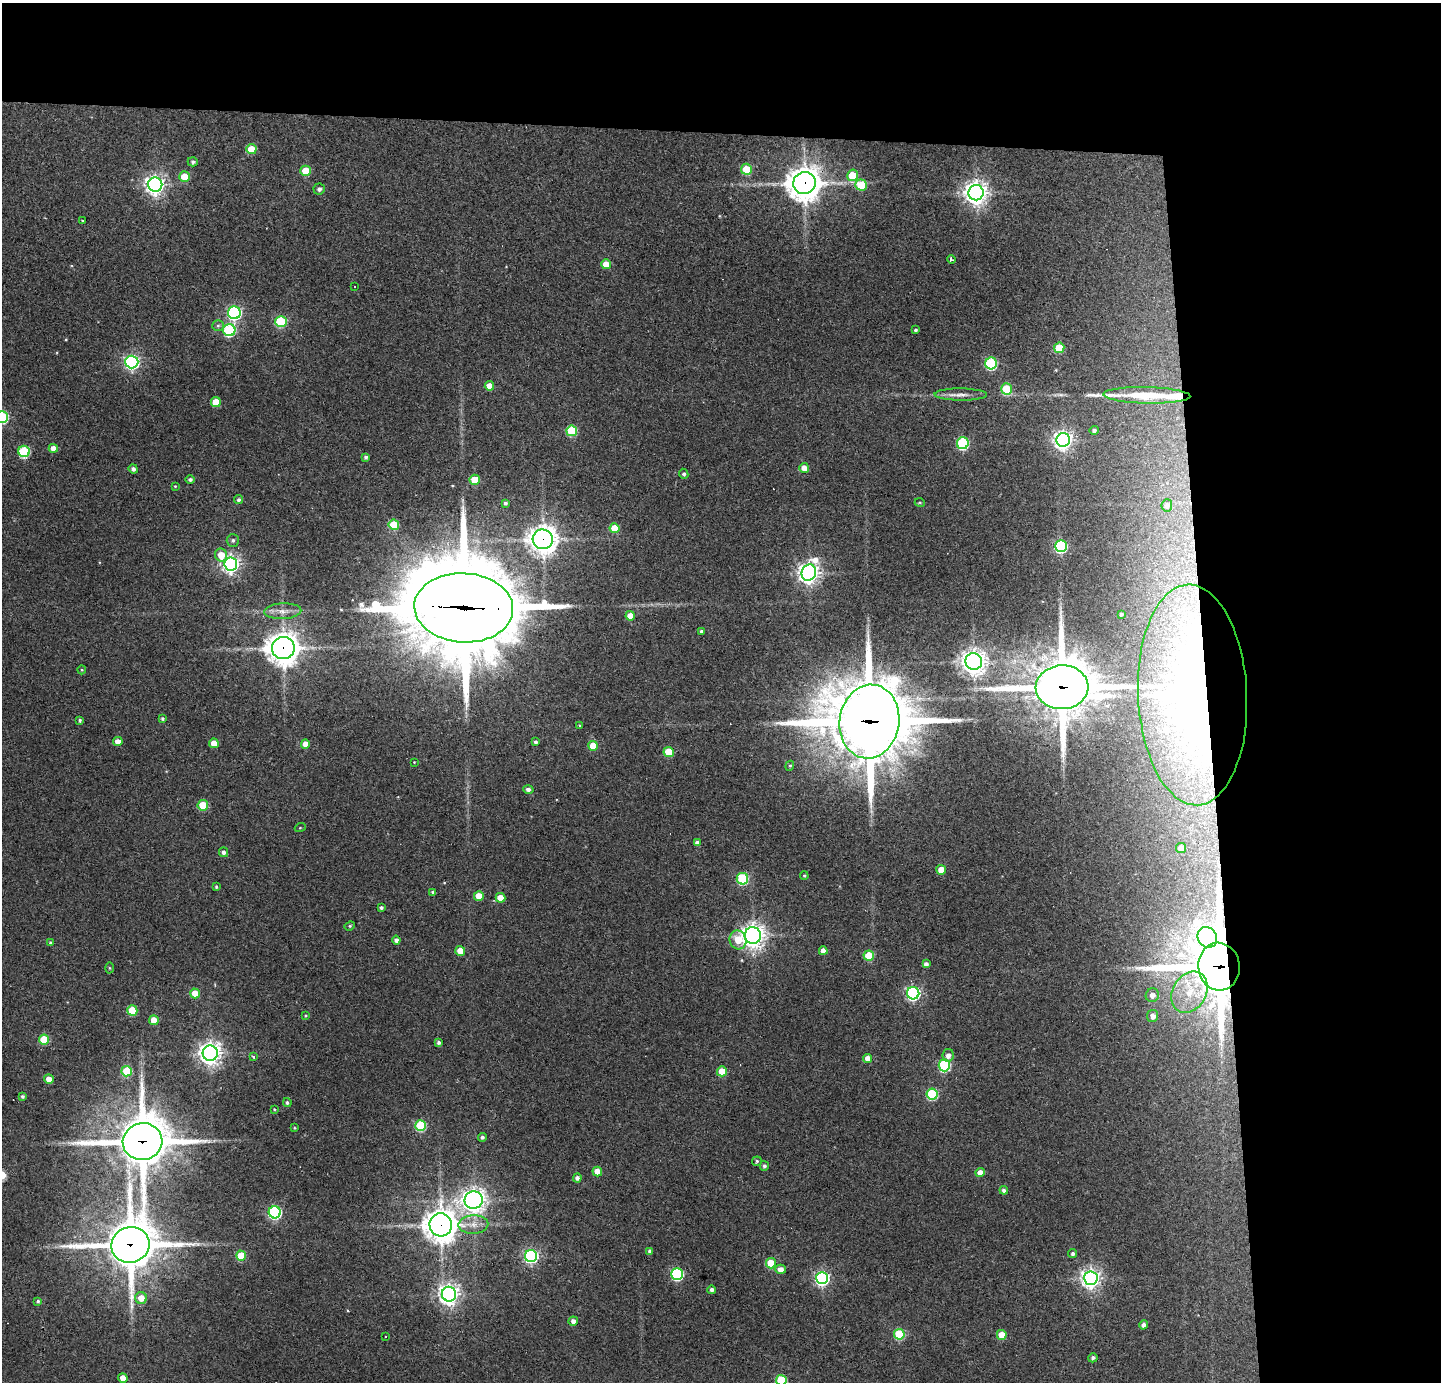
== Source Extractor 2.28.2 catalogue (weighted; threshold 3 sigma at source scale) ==
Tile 3 of 3 x 3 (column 3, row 1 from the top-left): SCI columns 2878-4316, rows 2837-4216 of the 4316 x 4291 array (HDU 1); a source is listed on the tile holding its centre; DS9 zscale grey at full resolution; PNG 1443 x 1384 px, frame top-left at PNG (2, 3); each listed source drawn as its Kron ellipse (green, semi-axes under 4 px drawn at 4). Shown black and unused: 24% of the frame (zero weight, under 3 of 4 exposures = <1% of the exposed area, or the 3 px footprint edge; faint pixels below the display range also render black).
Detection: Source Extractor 2.28.2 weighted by HDU 2 'WHT'; one run over the whole footprint, this tile lists its part. Background 0.159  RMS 0.007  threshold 0.0314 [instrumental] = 3 sigma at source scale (4.5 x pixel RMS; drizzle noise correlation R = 1.50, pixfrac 1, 0.05/0.05 arcsec/px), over >= 5 px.
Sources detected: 167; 2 cosmic-ray / hot-pixel residue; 1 long thin detection or spike segment (spike, bleed or trail) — neither listed nor drawn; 4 inside a brighter listed object's ellipse — not listed separately; the other 160 listed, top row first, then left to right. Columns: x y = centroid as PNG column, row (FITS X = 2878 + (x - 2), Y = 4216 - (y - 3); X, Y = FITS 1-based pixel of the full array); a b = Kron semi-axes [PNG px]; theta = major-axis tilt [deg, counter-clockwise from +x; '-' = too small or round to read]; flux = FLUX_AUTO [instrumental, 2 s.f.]
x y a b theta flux
251 149 5 5 - 17
193 162 5 4 - 1.5
746 169 5 5 - 17
306 171 5 5 - 21
852 175 6 5 - 23
184 177 5 5 - 13
804 183 11 11 - 1300
155 185 7 7 - 360
861 185 6 5 - 23
319 189 6 5 - 2.2
976 193 7 7 - 610
83 221 3 2 - 1.3
951 260 4 3 - 3.5
606 264 5 5 - 11
355 286 3 3 - 4.5
234 313 6 6 - 140
281 322 5 5 - 50
218 326 6 5 - 1.4
229 330 6 6 - 75
915 330 4 3 - 1.2
1059 348 5 5 - 27
132 362 6 6 - 170
991 363 6 6 - 73
489 386 4 4 - 7.7
1006 389 5 5 - 28
961 395 26 6 -1 5.3
1147 395 43 8 -2 32
216 402 5 5 - 13
2 417 6 6 - 90
1094 430 4 4 - 1.8
572 431 5 5 - 40
1063 440 7 7 - 360
963 443 6 6 - 73
53 448 4 4 - 5.2
24 451 6 5 - 58
366 457 4 4 - 1.5
804 468 5 5 - 6.1
133 469 5 4 - 2.1
684 474 5 4 - 1.3
190 480 4 4 - 1.7
475 480 5 5 - 23
175 486 3 3 - 0.64
239 500 4 4 - 1.6
505 503 4 4 - 1.5
920 503 5 3 - 0.65
1167 505 6 5 - 2.8
394 525 5 5 - 25
615 528 5 5 - 17
543 539 10 10 - 740
233 540 6 6 - 1.7
1061 546 6 6 - 89
221 555 7 6 - 12
231 564 6 6 - 280
809 573 8 7 - 470
464 608 49 34 -3 13000
283 611 18 8 3 6.4
1121 614 3 3 - 1.1
630 616 5 4 - 9.8
701 631 4 3 - 1.1
283 648 11 11 - 990
974 662 8 8 - 590
82 670 4 4 - 0.64
1062 687 26 22 3 3100
1192 695 110 54 -87 520
163 719 3 3 - 1.2
80 720 4 3 - 1.2
869 722 37 30 81 4900
580 725 3 2 - 1.2
118 741 5 4 - 5.9
535 742 4 4 - 1.6
214 743 5 5 - 9.3
305 744 4 4 - 5.8
593 746 5 5 - 15
669 752 5 5 - 23
414 762 2 2 - 0.41
790 766 5 4 - 0.95
528 789 5 4 - 1.9
203 805 5 5 - 27
300 828 5 3 - 0.64
697 843 4 4 - 2.8
1181 848 5 5 - 6.5
224 852 5 4 - 2.6
941 870 5 5 - 10
804 876 4 3 - 0.82
742 879 6 5 - 60
216 887 4 3 - 1.1
433 892 4 3 - 1.7
479 896 5 5 - 10
500 898 5 4 - 11
381 907 3 3 - 1.5
350 926 5 4 - 0.92
753 936 8 8 - 540
1207 937 11 9 -57 250
396 940 4 4 - 2.5
738 940 9 8 - 14
50 943 4 4 - 1.4
460 951 5 5 - 10
823 951 4 4 - 4.8
869 956 5 5 - 26
926 964 4 4 - 2.5
1219 967 24 20 -84 3800
110 968 5 3 - 0.65
1189 992 22 16 59 23
195 993 5 5 - 12
913 993 6 6 - 150
1152 995 7 6 - 4.5
132 1010 5 5 - 21
305 1016 4 3 - 0.6
1153 1016 6 5 - 4.3
154 1020 5 4 - 10
44 1039 5 5 - 25
439 1042 4 4 - 1.8
210 1053 8 7 - 490
948 1055 6 5 - 3.6
253 1057 4 3 - 1.1
868 1058 4 4 - 5.8
944 1065 6 5 - 70
127 1071 5 5 - 35
722 1071 5 5 - 18
49 1079 5 4 - 6.9
932 1094 5 5 - 59
22 1096 4 4 - 1.3
287 1103 4 4 - 1.3
274 1109 4 3 - 0.6
421 1125 5 5 - 50
294 1128 3 3 - 0.62
482 1137 4 4 - 1.6
143 1142 20 18 15 3300
757 1161 4 4 - 0.86
764 1166 5 4 - 1.6
597 1172 5 5 - 10
980 1173 4 4 - 6.5
577 1178 4 4 - 2.7
1004 1190 4 4 - 2.3
474 1200 9 9 - 530
275 1212 6 6 - 100
473 1224 15 9 2 6.8
441 1225 11 11 - 1100
130 1245 19 17 17 3000
650 1251 4 3 - 1.9
1073 1254 4 4 - 2
241 1256 5 5 - 24
531 1256 6 6 - 170
771 1263 5 5 - 24
780 1269 5 4 - 4.4
677 1274 6 6 - 96
822 1278 6 6 - 160
1091 1278 7 7 - 380
712 1290 4 4 - 2.2
449 1294 7 7 - 410
141 1298 6 6 - 8
38 1301 4 3 - 1.2
573 1321 5 4 - 3.9
1143 1325 4 4 - 2.4
899 1334 5 5 - 46
1002 1335 5 5 - 15
385 1337 3 2 - 0.57
1093 1358 5 4 - 1.8
123 1378 5 4 - 8.3
781 1380 5 5 - 41
Overlapping masked pixels (flux is a lower limit): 12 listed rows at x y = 804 183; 543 539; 464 608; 283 648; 1062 687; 1192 695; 869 722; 1207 937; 1219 967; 143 1142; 441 1225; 130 1245
Isophote crosses this tile's border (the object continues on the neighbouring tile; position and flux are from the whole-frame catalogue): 2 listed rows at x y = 2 417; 781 1380